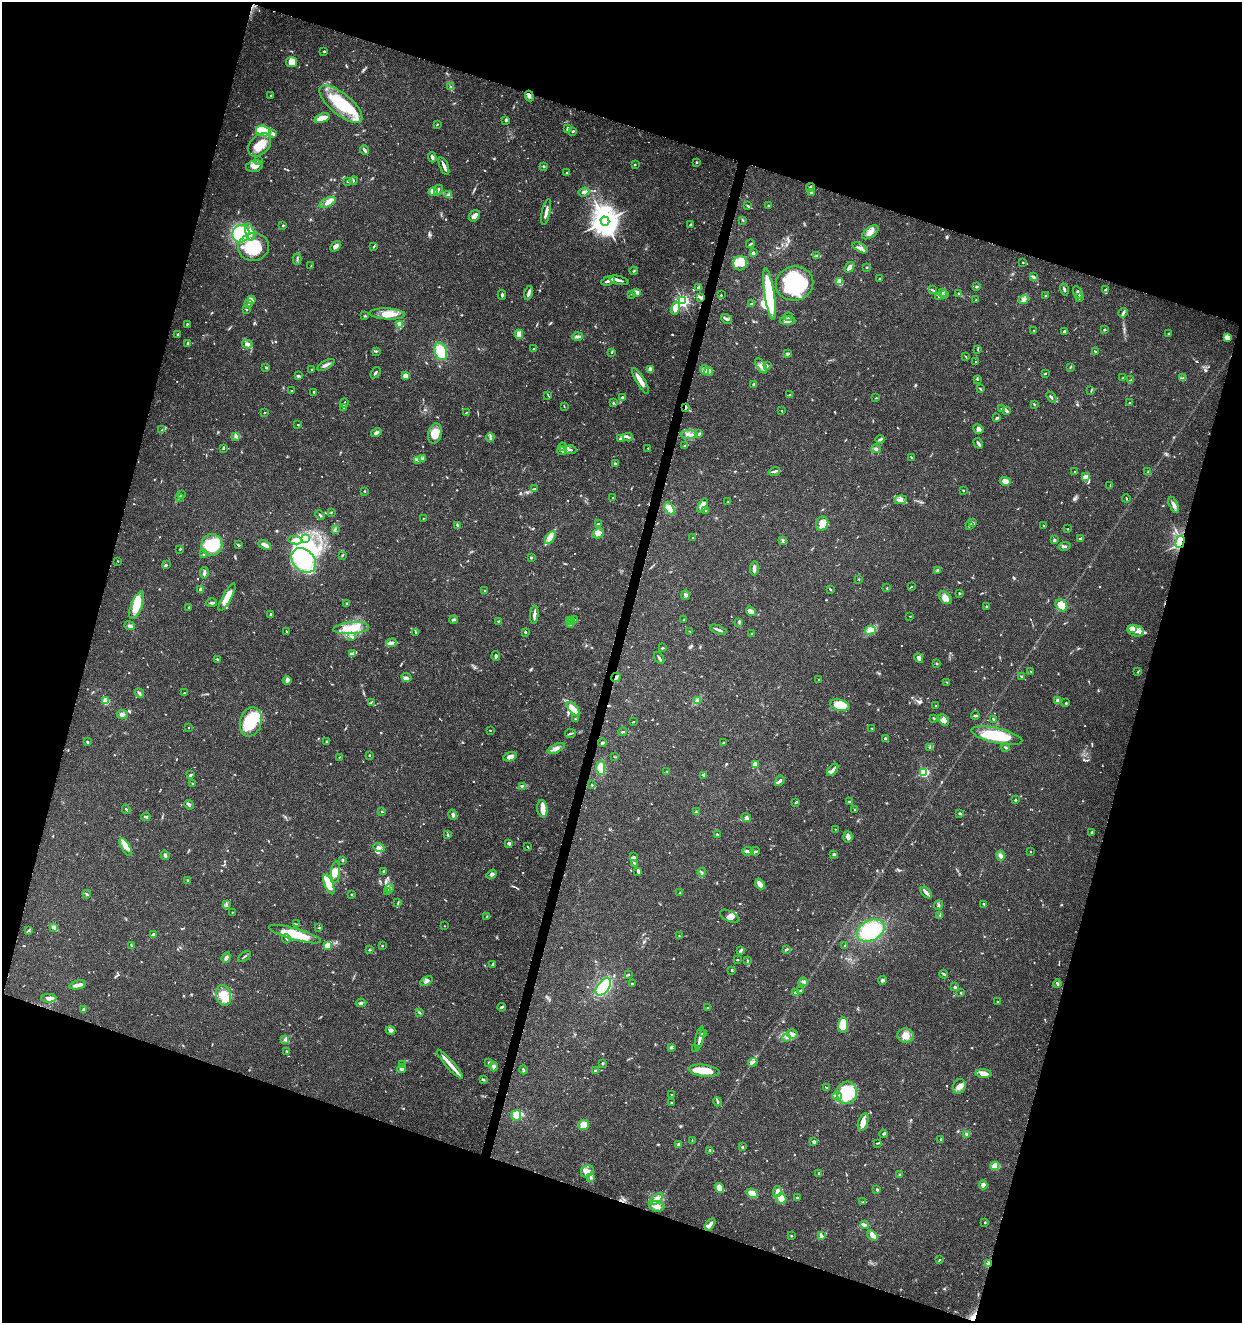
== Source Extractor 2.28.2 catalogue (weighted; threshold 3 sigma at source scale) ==
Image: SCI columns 283-5239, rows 5-5285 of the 5462 x 5297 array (HDU 1 of 3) = the unmasked area's bounding box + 8 px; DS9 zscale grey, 4 x 4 block average (1 PNG px = mean of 4 x 4 image px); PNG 1244 x 1325 px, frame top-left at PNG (2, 2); each listed source drawn as its Kron ellipse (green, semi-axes under 4 px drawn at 4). Shown black and unused: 36% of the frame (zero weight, under 3 of 5 exposures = <1% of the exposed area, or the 3 px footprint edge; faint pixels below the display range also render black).
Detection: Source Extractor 2.28.2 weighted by HDU 2 'WHT'. Background 0.0333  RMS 0.0025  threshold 0.0112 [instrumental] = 3 sigma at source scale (4.5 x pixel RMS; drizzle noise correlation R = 1.50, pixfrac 1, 0.0396/0.0396 arcsec/px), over >= 5 px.
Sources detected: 980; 10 too faint to see at this stretch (4 x 4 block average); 10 inside a brighter object's white glare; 4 cosmic-ray / hot-pixel residue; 1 long thin detection or spike segment (spike, bleed or trail) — neither listed nor drawn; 31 coinciding with a brighter row at this scale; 97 inside a brighter listed object's ellipse — not listed separately; of the other 827, all 500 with FLUX_AUTO >= 0.913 (the completeness limit of this list) listed and drawn (327 fainter detections not listed), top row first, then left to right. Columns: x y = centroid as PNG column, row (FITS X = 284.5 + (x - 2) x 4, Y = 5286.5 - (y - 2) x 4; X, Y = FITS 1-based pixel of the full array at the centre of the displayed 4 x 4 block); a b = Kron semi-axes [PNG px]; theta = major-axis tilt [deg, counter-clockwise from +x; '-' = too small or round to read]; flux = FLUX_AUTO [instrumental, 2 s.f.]
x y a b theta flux
324 51 2 2 - 1.6
291 62 5 5 - 18
450 86 3 2 - 1.2
271 96 2 2 - 1.6
529 96 5 3 - 4.5
341 104 26 10 -39 77
322 118 8 4 18 17
506 121 3 2 - 2.7
437 124 3 2 - 1.1
567 129 3 2 - 2.4
263 131 7 5 -16 68
572 131 3 2 - 1.4
273 134 3 2 - 3.4
260 145 13 9 45 26
364 150 5 2 - 4.2
432 157 5 2 - 4.2
258 160 3 2 - 1.5
696 162 2 2 - 1.7
635 165 2 2 - 1
254 166 9 5 13 8.6
444 166 9 2 -68 8.6
543 166 3 2 - 1.7
567 173 2 2 - 2.9
354 180 4 2 - 1
348 181 2 2 - 2.5
810 187 4 3 - 2.9
438 190 5 2 - 2.2
433 192 4 3 - 3.5
584 192 5 3 - 6.8
811 192 3 2 - 2.4
448 195 4 3 - 3.6
328 202 9 4 23 8.3
769 205 2 2 - 3.4
748 206 4 2 - 2.8
546 212 13 2 77 9.2
474 216 6 5 - 7.3
742 220 3 2 - 1.5
605 221 5 4 - 2300
690 224 3 2 - 1.3
283 225 2 2 - 2.9
250 232 9 4 -75 9.5
870 232 9 5 36 9
241 234 9 8 - 130
750 244 4 2 - 1.6
335 246 6 3 47 6.9
253 247 15 14 - 66
374 247 3 2 - 1.6
860 248 8 3 -28 6.3
753 253 2 2 - 15
816 256 4 2 - 1.9
297 259 6 2 -87 2.1
740 263 7 7 - 14
1023 263 2 2 - 0.94
311 266 2 2 - 1
849 267 6 3 51 8.3
867 268 3 2 - 1.3
634 271 4 2 - 1.1
1033 277 4 2 - 2.2
879 279 2 2 - 1.1
619 280 10 2 -14 5.4
608 281 7 3 16 5.5
840 282 4 3 - 14
795 283 19 17 14 140
698 287 4 2 - 2.1
976 287 3 2 - 2
1064 289 6 2 -73 2.9
932 290 3 2 - 1.6
1106 290 3 3 - 6.2
637 292 4 2 - 7.4
943 292 2 2 - 1.3
1078 292 7 2 -62 7
529 293 7 3 78 4.4
632 294 2 2 - 1.8
770 294 25 5 -81 79
958 294 3 2 - 1.9
502 295 5 2 - 2.1
721 295 3 2 - 0.93
945 295 3 2 - 0.99
939 296 2 2 - 1.8
1046 296 2 2 - 3.7
700 297 3 2 - 2.7
1079 298 4 2 - 1.5
1024 299 5 3 - 3.4
251 300 4 2 - 14
976 300 2 2 - 1.5
683 301 2 2 - 360
248 304 3 2 - 1.1
752 304 3 2 - 1.4
675 308 6 4 76 14
247 309 3 2 - 1
1123 313 5 2 - 2.5
387 314 18 5 -3 23
365 316 3 2 - 1.2
788 317 4 3 - 3.2
727 319 6 3 -37 3.9
787 321 8 4 1 7.3
187 324 3 2 - 2
399 325 4 2 - 2.7
1033 330 2 2 - 1.5
1104 330 2 2 - 2.4
1064 331 2 2 - 3.3
1168 333 3 2 - 1.1
519 334 4 3 - 16
178 335 3 3 - 1.7
578 337 5 3 - 4.8
1227 337 4 3 - 12
188 343 3 2 - 2.4
247 344 5 3 - 4.8
534 349 2 2 - 1.2
978 349 3 2 - 1.4
376 351 3 2 - 1.2
441 351 9 6 -72 49
1095 351 3 2 - 1.4
612 352 2 2 - 1.3
788 354 3 2 - 3.5
966 357 2 2 - 0.99
975 362 2 2 - 1.2
326 365 9 3 29 5.2
761 366 8 4 -60 7
767 366 3 2 - 1.7
1070 367 2 2 - 1
266 368 2 2 - 1.1
311 370 2 2 - 1.5
650 370 3 2 - 13
705 370 5 4 - 5.5
709 371 4 2 - 2.9
375 373 6 2 54 2.8
1046 373 3 2 - 1.4
298 376 3 2 - 2.4
405 376 2 2 - 39
1123 378 3 2 - 1.4
1183 378 4 2 - 2.2
977 379 3 2 - 1.2
1130 380 3 2 - 1.6
640 381 15 3 -59 17
754 384 2 2 - 9.6
980 389 3 2 - 1.6
292 391 3 2 - 1.6
1091 391 3 2 - 1
314 392 3 2 - 1.9
548 395 3 2 - 1.1
790 395 3 2 - 1.4
622 397 4 2 - 1.7
1051 397 6 2 -49 3.4
876 398 2 2 - 0.98
344 403 4 2 - 1.6
613 403 2 2 - 1.6
1130 403 2 2 - 1.7
1034 404 2 2 - 1.2
564 406 3 2 - 0.91
343 407 2 2 - 1.3
686 407 4 2 - 2.8
1002 409 2 2 - 1
782 411 3 2 - 0.97
1006 411 3 2 - 4.3
265 413 2 2 - 1.3
466 413 4 2 - 1.1
997 418 4 2 - 2
298 425 2 2 - 2.2
978 429 5 3 - 4
162 430 2 2 - 1.4
376 432 5 3 - 4.5
435 433 10 7 76 20
699 434 3 2 - 2.5
689 435 8 3 -2 6.5
236 436 2 2 - 1.6
490 437 4 2 - 2.4
628 437 5 3 - 3
620 439 2 2 - 5.3
880 439 4 2 - 2.5
978 443 5 3 - 3.5
684 446 3 2 - 0.91
562 447 4 2 - 2.7
223 448 3 2 - 2.5
648 448 2 2 - 0.93
876 449 5 3 - 3.9
570 450 6 2 -4 3
562 451 4 2 - 2.8
911 457 3 2 - 1
423 459 3 3 - 2.6
418 460 3 2 - 1.5
615 463 2 2 - 2.3
774 471 6 2 18 3
1075 472 3 2 - 2.5
1148 472 3 2 - 2
1086 477 3 2 - 1.3
1005 481 6 4 -17 13
1110 485 3 2 - 0.94
535 489 4 3 - 2.2
963 490 2 2 - 2.8
365 491 2 2 - 2.1
181 495 2 2 - 1.1
179 497 3 2 - 2.2
613 498 3 2 - 2
1126 498 4 2 - 1.1
900 500 6 4 6 6.3
728 502 2 2 - 1.4
1174 505 8 3 -66 6.9
703 506 8 4 64 8
670 509 7 3 -55 36
705 511 2 2 - 1
332 512 3 2 - 0.96
320 515 5 2 - 2.5
423 518 2 2 - 0.97
822 523 7 6 - 9.1
972 523 3 3 - 3.8
598 524 3 2 - 1.5
457 525 3 2 - 1.1
969 526 3 2 - 1.6
1044 526 2 2 - 1.5
335 529 3 2 - 1.1
1068 529 2 2 - 1.8
598 533 6 4 27 9.4
306 538 2 2 - 5.8
550 538 7 3 57 6.2
693 538 2 2 - 1.9
1081 538 4 2 - 3.5
295 540 6 3 -10 6.6
782 540 4 2 - 1.3
1054 540 3 3 - 2.6
1180 542 6 3 75 52
212 545 11 10 - 74
238 545 3 2 - 1.8
265 545 6 3 -23 11
1065 546 6 2 10 3.2
180 549 2 2 - 1.8
204 554 3 2 - 1.2
342 555 3 2 - 1.5
531 558 2 2 - 6.8
304 560 14 10 -46 110
118 561 2 2 - 1.2
167 565 2 2 - 1
754 568 7 2 89 6.2
937 570 3 2 - 1.6
204 573 6 2 82 4.3
859 579 2 2 - 1
911 587 3 2 - 1.1
887 588 3 2 - 1.3
201 589 2 2 - 10
830 589 3 2 - 1.4
484 591 3 2 - 1.1
959 593 2 2 - 1.5
685 595 5 3 - 3.4
227 597 15 4 61 24
945 598 8 5 -43 12
212 603 5 2 - 3.8
346 603 3 2 - 1.1
137 605 15 5 69 36
1061 605 7 5 -48 20
986 607 2 2 - 1.9
189 608 3 2 - 1.7
751 611 5 4 - 8.4
270 615 2 2 - 1.8
534 615 9 2 85 6
910 616 2 2 - 0.93
454 620 4 2 - 2.6
575 620 2 2 - 1.1
684 620 2 2 - 1.4
498 621 2 2 - 1.2
569 621 3 2 - 1.9
572 622 3 2 - 1.6
739 622 2 2 - 1
571 625 4 2 - 1.7
130 626 5 3 - 4.5
351 628 18 6 4 28
1132 629 2 2 - 18
718 630 9 2 -21 4.2
870 630 5 4 - 7
286 631 4 2 - 0.92
690 631 2 2 - 0.95
1136 631 8 5 -11 11
416 632 4 2 - 1.3
525 632 2 2 - 5.9
752 634 2 2 - 1.1
352 637 3 2 - 2.2
391 643 5 3 - 4.5
662 648 2 2 - 2.1
352 653 4 3 - 3.3
496 656 5 2 - 2.5
659 658 7 2 -56 3.1
919 658 5 3 - 5.6
217 659 2 2 - 1.8
937 664 3 2 - 1.2
1030 671 2 2 - 1
1138 671 2 2 - 1.1
406 677 5 3 - 5.3
616 677 5 2 - 3.7
1021 677 2 2 - 1.6
287 680 4 3 - 3.5
819 680 2 2 - 1.5
947 682 4 2 - 1.4
139 693 5 2 - 4.3
184 693 3 2 - 1.5
1058 700 3 3 - 3.1
106 701 2 2 - 79
697 701 4 3 - 2.8
371 702 3 2 - 1.2
1066 703 3 2 - 1.3
840 705 10 5 -13 29
935 706 2 2 - 1.4
573 709 9 4 -46 11
122 714 5 3 - 3.7
975 715 4 2 - 3.2
934 718 3 2 - 0.93
575 719 3 2 - 1.2
993 719 3 2 - 2.4
944 720 7 3 -49 5.7
251 722 15 10 74 68
633 722 3 2 - 1
188 728 2 2 - 1.6
872 728 2 2 - 1.2
490 730 2 2 - 1.6
623 732 4 2 - 1.7
571 733 5 2 - 2.2
997 736 26 7 -13 81
886 739 3 2 - 4.8
87 742 3 2 - 1.6
326 742 3 2 - 1.8
602 743 4 2 - 3
723 743 2 2 - 2.7
930 747 3 2 - 1.8
1006 747 4 2 - 2.2
556 748 9 4 23 7.2
369 755 2 2 - 1.9
340 757 4 2 - 0.94
510 757 7 4 17 8.9
615 757 3 2 - 1.2
755 764 4 3 - 10
601 768 7 4 -90 17
833 770 7 2 52 5.7
667 771 3 2 - 1.3
924 772 2 2 - 170
190 775 3 2 - 3.4
704 775 4 2 - 2.9
780 781 6 2 54 4.1
192 783 3 2 - 1.4
592 785 2 2 - 3.9
523 786 3 2 - 0.92
1015 800 2 2 - 1.3
849 802 3 2 - 1.8
795 803 2 2 - 1.2
189 805 5 3 - 3
542 808 8 5 -83 11
126 809 4 2 - 2
855 810 3 2 - 1.8
382 812 2 2 - 1.4
696 812 2 2 - 0.96
960 814 3 2 - 1.7
453 815 5 3 - 4.5
146 817 4 2 - 2.8
746 817 5 3 - 3.5
835 829 2 2 - 1
1092 832 2 2 - 3
717 834 3 2 - 0.97
447 835 3 2 - 1.4
848 837 5 4 - 4.9
509 843 2 2 - 16
126 847 10 3 -60 18
379 847 5 3 - 5.7
528 847 2 2 - 1.1
748 851 6 3 3 4.9
755 851 4 2 - 2.1
1030 852 2 2 - 1.4
834 854 3 2 - 1.7
165 855 5 2 - 4.3
1001 855 5 4 - 5
634 857 4 3 - 2.9
342 861 3 2 - 2
634 863 2 2 - 3.8
383 871 4 2 - 1.2
638 871 4 2 - 3.3
336 872 10 4 87 11
702 872 4 2 - 1.8
492 874 5 3 - 3.4
188 881 3 3 - 2.1
329 884 10 3 -68 48
760 884 5 3 - 9.3
390 888 4 3 - 3.5
387 892 3 2 - 1.1
680 893 2 2 - 1.5
926 893 7 2 -47 7.1
87 894 4 2 - 1.9
352 894 2 2 - 4.4
398 903 3 2 - 1.3
984 904 2 2 - 2.1
226 905 2 2 - 1.4
938 905 5 2 - 2.3
232 912 2 2 - 0.94
940 915 2 2 - 1.1
730 916 10 5 -26 9.4
487 917 4 2 - 1.4
297 924 3 2 - 0.94
444 926 2 2 - 0.94
53 927 4 3 - 4.4
319 928 3 2 - 1
29 930 2 2 - 1.9
871 930 14 10 27 69
295 934 27 5 -16 50
153 935 3 2 - 4.6
679 936 2 2 - 1.4
286 939 4 2 - 1.5
327 945 2 2 - 58
131 946 3 2 - 1.4
382 946 2 2 - 1.2
845 946 2 2 - 1.1
786 949 4 2 - 2.4
369 950 3 2 - 1.2
740 951 3 2 - 3.7
244 956 7 2 34 1.9
226 958 5 3 - 5.1
737 960 3 2 - 1.1
748 960 3 2 - 0.97
493 964 3 2 - 1.2
732 970 3 2 - 2.1
629 974 2 2 - 1.1
944 974 4 2 - 2.9
883 980 4 3 - 2.7
426 981 6 3 29 4.5
804 982 4 3 - 3.3
632 984 2 2 - 2.1
1057 984 4 2 - 3.7
78 985 8 3 12 11
603 987 10 6 51 120
955 987 3 2 - 2.3
801 990 2 2 - 1.2
795 992 2 2 - 5.3
961 992 2 2 - 1.2
223 995 10 7 -76 30
49 998 7 4 1 7.9
997 1001 2 2 - 1
361 1003 5 3 - 3.2
502 1007 4 2 - 2.7
707 1007 2 2 - 1.4
83 1009 4 2 - 2.2
419 1012 3 2 - 1.6
843 1025 8 5 87 37
391 1030 5 3 - 4.8
704 1033 4 3 - 2.1
792 1034 5 4 - 6.7
906 1035 8 7 - 14
700 1038 12 2 78 7.4
787 1038 3 2 - 1.5
284 1040 2 2 - 0.95
671 1047 3 3 - 2.2
695 1049 2 2 - 1.2
286 1051 2 2 - 1.2
753 1062 5 2 - 2.7
488 1063 2 2 - 1.2
603 1063 2 2 - 6.1
403 1064 2 2 - 0.94
450 1064 19 3 -48 14
494 1067 4 3 - 3.3
401 1069 4 4 - 3.9
523 1070 4 2 - 2.6
595 1070 3 2 - 1.5
704 1071 15 6 -7 35
983 1074 8 4 -6 14
483 1080 3 2 - 2.3
959 1086 7 6 - 9.4
827 1087 3 2 - 0.98
847 1093 11 10 - 35
671 1094 2 2 - 1.1
837 1096 5 2 - 2.9
671 1102 2 2 - 0.98
718 1102 4 2 - 2.3
516 1115 5 5 - 19
863 1122 9 5 73 15
583 1125 5 5 - 14
883 1134 4 2 - 2.2
966 1134 3 3 - 2.2
941 1139 3 2 - 1.4
692 1141 3 2 - 1
814 1142 4 3 - 3.4
877 1143 4 2 - 1.1
679 1145 4 3 - 2.3
742 1147 2 2 - 2.3
710 1150 2 2 - 3.6
995 1166 4 4 - 16
587 1171 7 5 42 9.5
819 1173 2 2 - 1.6
899 1174 2 2 - 1.3
591 1177 3 2 - 1.9
983 1185 4 4 - 6.4
720 1188 5 3 - 24
877 1189 3 2 - 2.3
777 1192 5 3 - 8.9
752 1193 6 4 -28 20
781 1198 5 5 - 11
798 1198 4 2 - 1.8
656 1199 8 4 38 7.9
863 1202 3 2 - 1.3
657 1206 7 5 -6 9.1
985 1222 2 2 - 1.3
710 1224 7 3 56 4.6
865 1225 3 2 - 1.8
821 1235 4 3 - 3.1
791 1236 2 2 - 0.94
872 1236 6 4 -42 6.3
940 1260 2 2 - 1
988 1264 2 2 - 19
Overlapping masked pixels (flux is a lower limit): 5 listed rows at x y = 529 96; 686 407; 1180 542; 616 677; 988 1264
Diffuse or blended objects may show on this block-average render without a row.